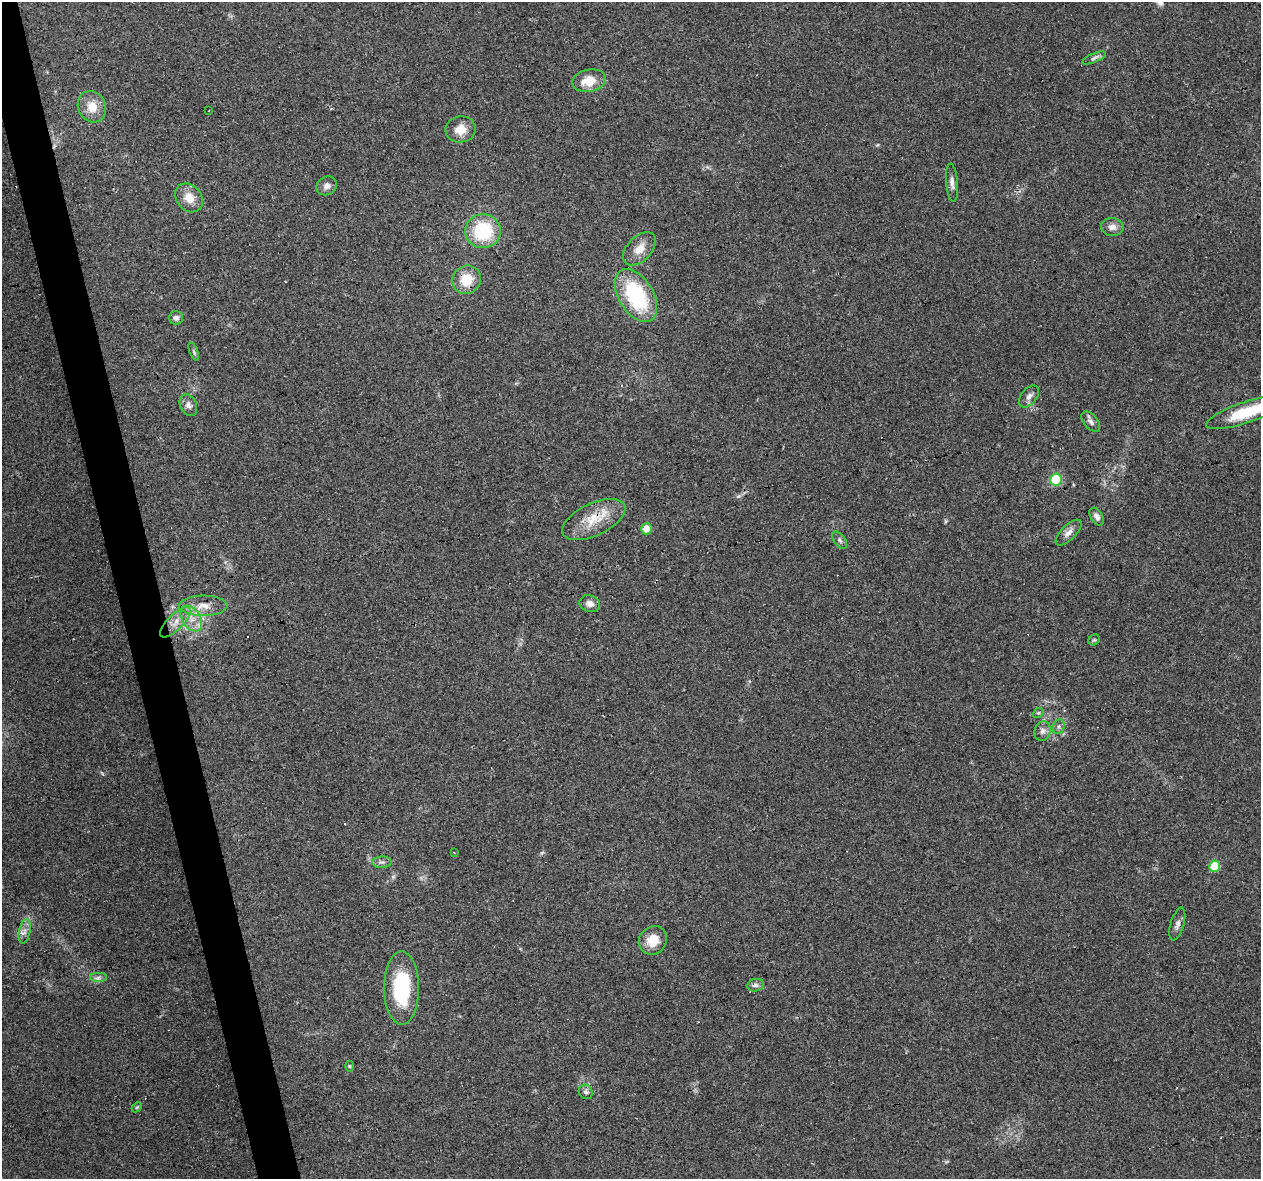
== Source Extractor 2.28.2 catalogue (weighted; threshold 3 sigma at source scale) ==
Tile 11 of 4 x 4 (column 3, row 3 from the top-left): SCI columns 2519-3777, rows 1261-2437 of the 5036 x 4824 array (HDU 1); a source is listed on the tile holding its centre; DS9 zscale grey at full resolution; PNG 1263 x 1181 px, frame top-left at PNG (2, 2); each listed source drawn as its Kron ellipse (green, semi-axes under 4 px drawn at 4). Shown black and unused: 3% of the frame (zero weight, under 3 of 4 exposures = <1% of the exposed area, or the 3 px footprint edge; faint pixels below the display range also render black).
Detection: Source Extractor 2.28.2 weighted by HDU 2 'WHT'; one run over the whole footprint, this tile lists its part. Background 0.102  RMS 0.0062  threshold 0.0279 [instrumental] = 3 sigma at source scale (4.5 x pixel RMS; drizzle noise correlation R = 1.50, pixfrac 1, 0.0396/0.0396 arcsec/px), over >= 5 px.
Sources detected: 51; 6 cosmic-ray / hot-pixel residue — neither listed nor drawn; the other 45 listed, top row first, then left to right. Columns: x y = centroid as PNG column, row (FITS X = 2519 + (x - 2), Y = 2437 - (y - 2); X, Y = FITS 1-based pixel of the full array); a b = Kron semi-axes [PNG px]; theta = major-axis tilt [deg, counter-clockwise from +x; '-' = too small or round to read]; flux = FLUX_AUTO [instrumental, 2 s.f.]
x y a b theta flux
1094 58 13 4 23 1.9
589 81 17 11 11 12
92 107 16 13 -65 10
209 111 3 2 - 0.51
460 129 15 13 9 9.1
952 183 19 6 -85 3.5
327 186 11 9 31 3.3
189 198 15 12 -50 8.7
1112 227 11 9 -2 3.9
483 231 17 17 - 37
639 249 20 12 45 8
466 280 15 14 - 14
636 295 29 17 -59 56
176 318 7 6 - 2.2
194 351 9 3 -69 1.1
1029 397 12 8 51 3
188 405 11 8 -63 3.3
1247 412 44 10 18 29
1091 422 12 7 -50 2.9
1056 479 6 5 - 43
1097 517 10 6 -58 3
594 520 34 16 26 18
646 529 5 5 - 9
1069 532 16 7 45 4
840 540 10 5 -54 1.8
590 604 10 8 -18 3.6
203 606 24 10 0 9.1
191 618 14 9 -57 7
175 622 20 8 44 7.3
1094 640 6 5 - 1
1038 713 6 4 42 0.89
1059 727 7 5 71 1.5
1042 731 10 8 72 2.9
454 852 3 2 - 1.1
382 862 9 5 2 1.9
1215 866 6 5 - 25
1177 924 17 6 73 3.2
25 931 12 5 79 3.1
653 940 15 13 45 11
98 977 8 4 0 1.9
756 985 8 6 13 2
402 988 37 17 -90 47
349 1066 5 3 - 0.61
586 1092 7 6 - 1.8
137 1107 6 4 43 0.77
Overlapping masked pixels (flux is a lower limit): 3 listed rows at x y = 466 280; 1247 412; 594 520
Isophote crosses this tile's border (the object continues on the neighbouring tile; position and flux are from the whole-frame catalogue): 1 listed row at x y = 1247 412